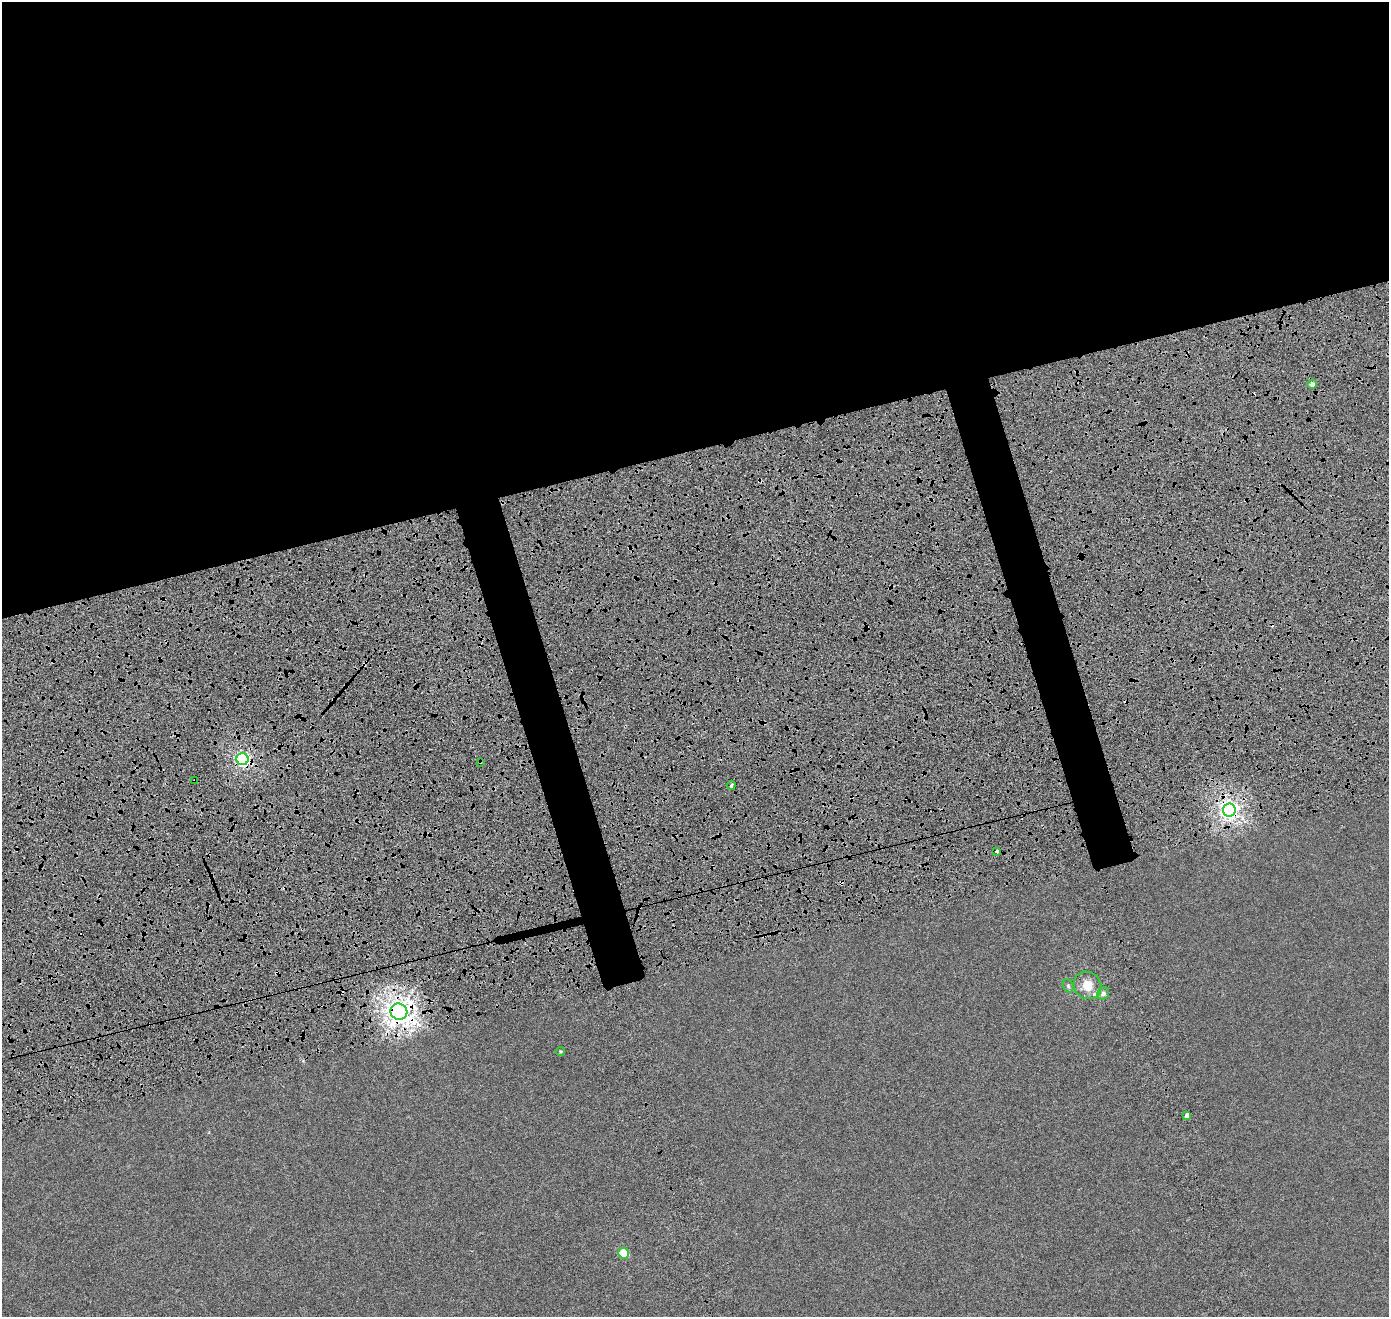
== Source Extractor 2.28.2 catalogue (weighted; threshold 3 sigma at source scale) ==
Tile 2 of 4 x 4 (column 2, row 1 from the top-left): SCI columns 1539-2925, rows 4154-5468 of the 5840 x 5638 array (HDU 1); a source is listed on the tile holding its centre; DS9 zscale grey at full resolution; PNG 1391 x 1319 px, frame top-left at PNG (2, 2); each listed source drawn as its Kron ellipse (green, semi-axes under 4 px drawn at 4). Shown black and unused: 38% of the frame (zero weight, under 4 of 8 exposures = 7% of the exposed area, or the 3 px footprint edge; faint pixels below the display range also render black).
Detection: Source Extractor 2.28.2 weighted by HDU 2 'WHT'; one run over the whole footprint, this tile lists its part. Background 3.17e-06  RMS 0.0016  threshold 0.00671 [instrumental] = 3 sigma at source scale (4.09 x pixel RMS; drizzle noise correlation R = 1.36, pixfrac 0.8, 0.0396/0.0396 arcsec/px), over >= 5 px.
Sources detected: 21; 6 cosmic-ray / hot-pixel residue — neither listed nor drawn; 1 inside a brighter listed object's ellipse — not listed separately; the other 14 listed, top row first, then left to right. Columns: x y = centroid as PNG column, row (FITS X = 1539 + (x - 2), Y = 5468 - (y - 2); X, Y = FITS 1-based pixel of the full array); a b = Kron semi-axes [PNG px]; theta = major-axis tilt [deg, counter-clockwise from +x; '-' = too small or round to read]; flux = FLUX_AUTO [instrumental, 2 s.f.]
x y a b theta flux
1312 384 4 4 - 0.6
242 759 6 6 - 25
480 762 4 3 - 0.13
195 780 4 2 - 0.1
731 785 4 3 - 0.2
1229 810 6 6 - 56
997 851 3 3 - 0.37
1087 985 14 13 - 2
1068 986 7 5 -69 0.24
1103 993 6 5 - 0.41
399 1012 8 8 - 110
560 1051 4 4 - 0.15
1187 1115 4 4 - 0.55
624 1253 5 5 - 4.9
Overlapping masked pixels (flux is a lower limit): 5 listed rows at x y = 242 759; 480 762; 195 780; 1229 810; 399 1012